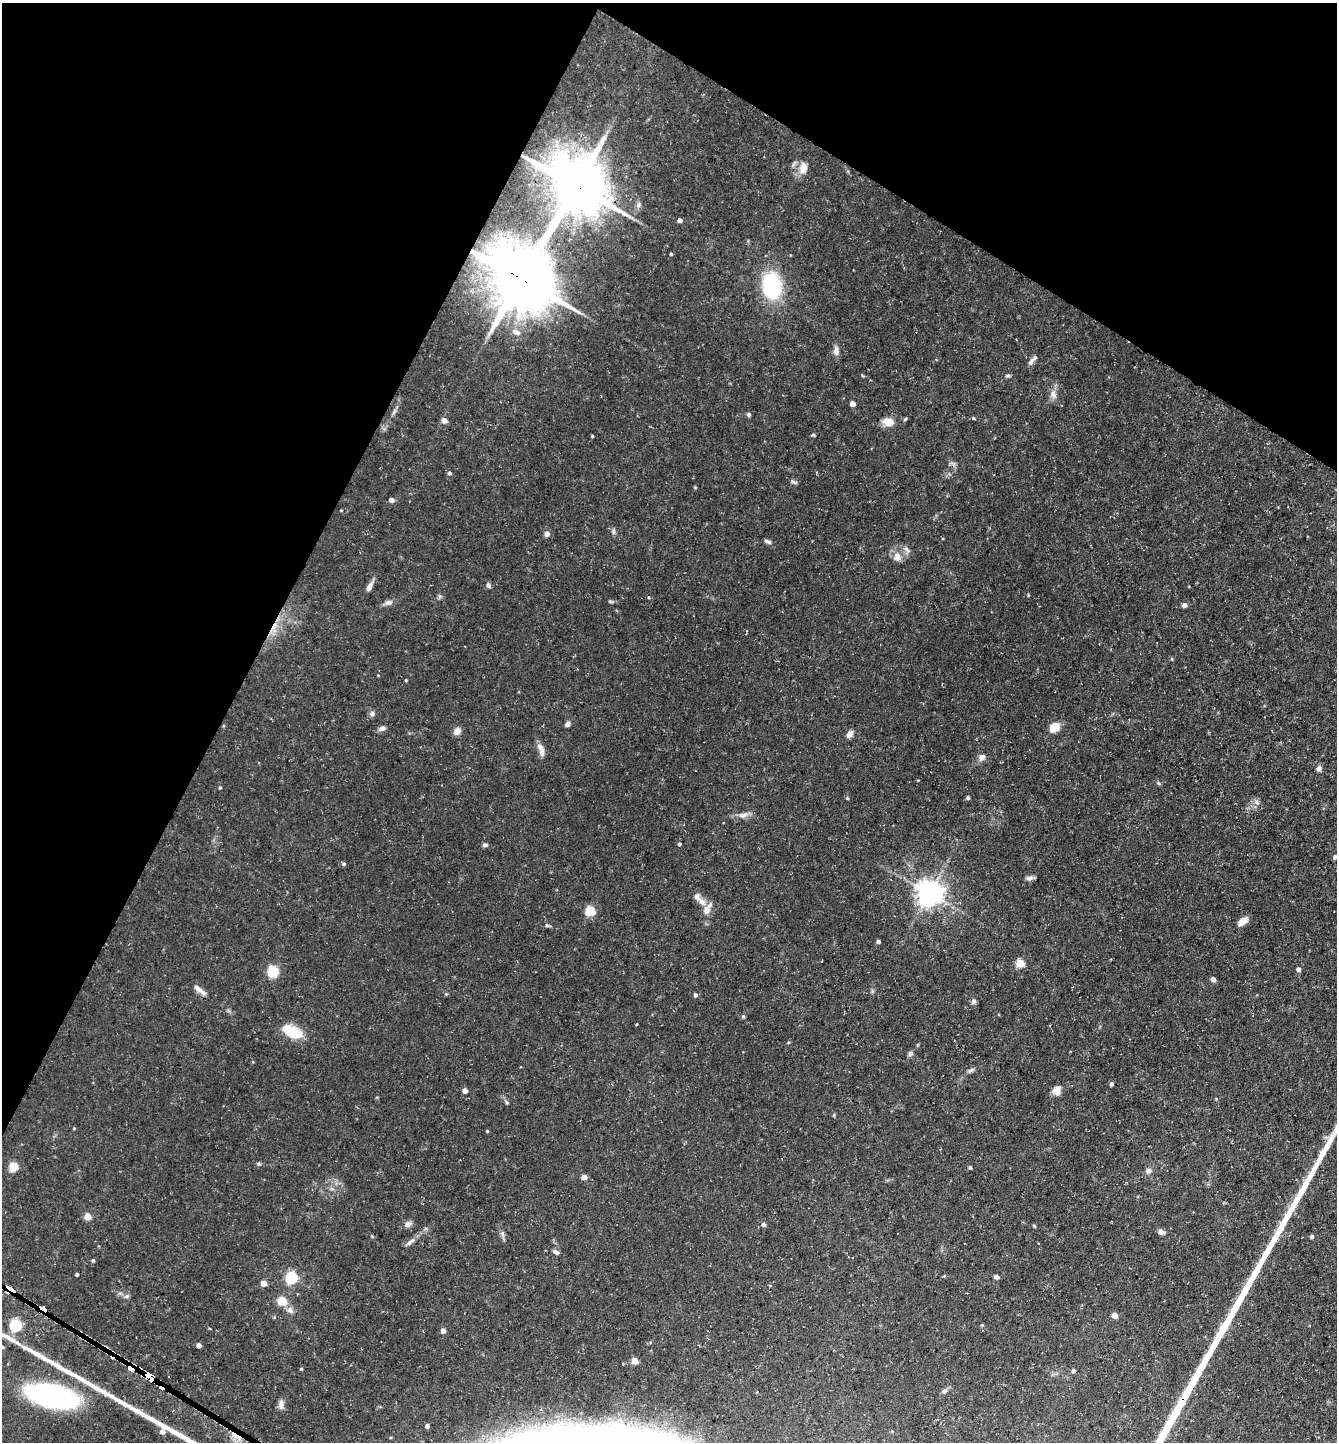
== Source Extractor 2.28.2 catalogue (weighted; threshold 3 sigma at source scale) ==
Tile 2 of 4 x 4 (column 2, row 1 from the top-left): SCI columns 1481-2815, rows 4321-5760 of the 5770 x 5760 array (HDU 1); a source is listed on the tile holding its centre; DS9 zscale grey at full resolution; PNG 1339 x 1444 px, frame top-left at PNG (2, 3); no overlay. Shown black and unused: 27% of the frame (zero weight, under 3 of 5 exposures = <1% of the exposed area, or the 3 px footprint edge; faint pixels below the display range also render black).
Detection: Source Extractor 2.28.2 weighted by HDU 2 'WHT'; one run over the whole footprint, this tile lists its part. Background 0.0709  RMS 0.0045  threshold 0.0205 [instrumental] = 3 sigma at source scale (4.5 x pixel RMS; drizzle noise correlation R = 1.50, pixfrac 1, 0.05/0.05 arcsec/px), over >= 5 px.
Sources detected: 123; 2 cosmic-ray / hot-pixel residue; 1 long thin detection or spike segment (spike, bleed or trail) — not listed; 3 inside a brighter listed object's ellipse — not listed separately; the other 117 listed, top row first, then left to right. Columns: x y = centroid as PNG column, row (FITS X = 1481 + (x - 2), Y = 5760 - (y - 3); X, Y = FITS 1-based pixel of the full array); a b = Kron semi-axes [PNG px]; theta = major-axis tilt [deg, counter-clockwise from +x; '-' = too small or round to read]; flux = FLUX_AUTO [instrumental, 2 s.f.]
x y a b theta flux
803 168 16 10 86 4.2
577 186 18 16 -45 2600
638 205 9 5 51 1.2
679 220 4 4 - 1.9
671 254 3 3 - 0.57
520 279 20 17 -42 3200
772 285 26 18 -84 37
516 332 11 7 -26 2
836 351 12 7 -89 2.1
1031 362 11 6 61 1.8
1008 375 6 4 14 0.79
1053 394 14 7 -78 2.6
852 404 4 4 - 3.7
394 412 11 4 57 1.1
748 414 5 5 - 0.78
973 418 5 3 - 0.38
905 419 6 4 44 0.53
444 420 5 4 - 3.5
888 422 12 8 -15 5.9
813 435 5 4 - 0.53
592 436 3 3 - 0.47
449 473 5 5 - 1
391 500 4 4 - 2.6
613 531 7 4 -89 0.88
547 533 5 5 - 2.7
768 541 9 4 -23 1.1
907 549 10 5 -49 1.5
897 556 13 10 83 3.6
489 585 7 5 -73 1.1
369 587 13 6 62 2.4
611 601 8 4 -9 0.66
388 603 12 7 19 1.8
1184 605 4 4 - 2.3
1172 659 5 3 - 0.42
406 680 4 3 - 0.41
372 714 7 7 - 1.3
567 724 7 5 44 1.4
1054 727 11 8 43 6.5
382 728 10 6 21 1.7
457 731 10 7 41 2.3
849 734 9 6 51 2.2
540 747 13 7 -46 2.2
982 757 10 7 54 2.1
1319 768 7 6 - 1.5
220 787 4 3 - 0.57
968 797 4 4 - 0.96
847 798 5 3 - 0.4
1256 802 9 6 -27 1.5
743 815 17 7 13 2.8
679 844 4 4 - 0.73
485 845 6 5 - 1.1
1335 857 5 4 - 2
344 864 4 4 - 0.83
1029 878 9 6 14 1.6
929 893 8 7 - 520
697 897 10 8 -60 1.9
707 910 14 9 77 3.7
590 911 5 5 - 28
1243 921 11 6 39 4.3
547 925 5 4 - 0.69
878 942 3 3 - 1.2
1020 963 5 5 - 15
1298 969 4 4 - 1.8
273 971 6 6 - 27
1213 979 6 5 - 1.2
198 989 17 7 -38 2.5
695 995 5 4 - 1.1
973 1001 8 6 76 1.2
743 1016 5 4 - 0.61
637 1024 4 2 - 0.34
293 1032 22 10 -26 15
910 1054 6 5 - 1.2
971 1070 10 5 31 1.2
1111 1084 5 4 - 0.87
465 1091 4 4 - 3
1057 1091 11 9 84 3
507 1102 6 4 -47 0.63
74 1128 4 3 - 0.4
487 1131 4 3 - 0.48
259 1164 5 5 - 0.74
13 1167 5 5 - 19
970 1167 4 3 - 0.7
1148 1171 8 7 - 1.4
584 1177 4 4 - 4.1
87 1216 5 5 - 8.1
408 1224 10 7 37 1.8
763 1224 5 5 - 1.3
1034 1226 4 4 - 0.47
1161 1232 8 6 -22 1.5
1312 1236 4 4 - 1
410 1241 17 5 35 2.2
556 1252 9 5 -38 1.1
93 1260 4 4 - 0.74
77 1274 3 3 - 0.84
996 1277 5 4 - 1.3
291 1278 6 5 - 49
263 1283 4 4 - 5.3
11 1289 14 3 -32 210
127 1296 8 6 17 1.1
282 1301 5 5 - 18
43 1309 11 3 -27 220
290 1310 10 8 -47 2.3
1115 1315 4 4 - 5.3
16 1325 5 5 - 54
443 1330 4 4 - 3.2
199 1345 4 4 - 2.4
2 1347 6 4 -20 0.71
635 1361 5 5 - 7.4
131 1369 11 3 -34 250
301 1369 4 3 - 0.51
1073 1371 4 4 - 1.4
148 1376 7 6 - 2100
944 1391 8 6 43 1.3
52 1396 34 14 -13 130
281 1405 12 6 88 2.1
427 1426 4 4 - 1.7
235 1436 19 8 -33 4.6
Overlapping masked pixels (flux is a lower limit): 7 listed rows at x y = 577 186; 520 279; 11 1289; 43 1309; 131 1369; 148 1376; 235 1436
Isophote crosses this tile's border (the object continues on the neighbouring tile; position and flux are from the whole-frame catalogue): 2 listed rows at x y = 1335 857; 2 1347